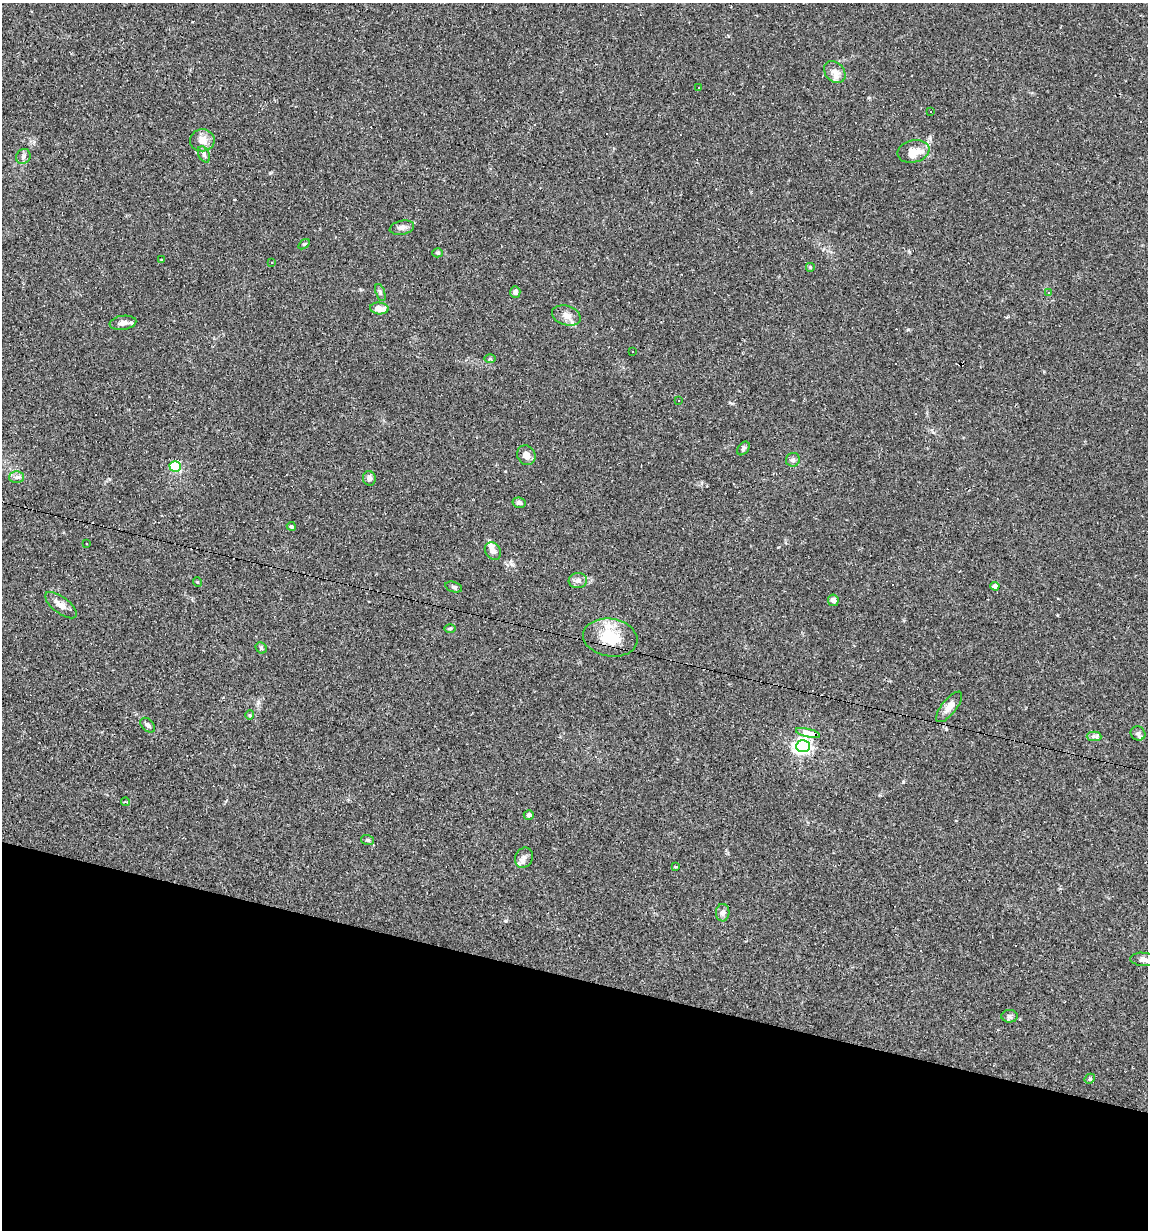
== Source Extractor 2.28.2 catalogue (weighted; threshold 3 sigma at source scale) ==
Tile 15 of 4 x 4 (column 3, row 4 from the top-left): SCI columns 2528-3673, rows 1-1228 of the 4935 x 4911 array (HDU 1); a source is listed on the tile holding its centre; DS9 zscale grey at full resolution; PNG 1150 x 1232 px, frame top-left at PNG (2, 3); each listed source drawn as its Kron ellipse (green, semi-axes under 4 px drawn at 4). Shown black and unused: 21% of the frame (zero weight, under 2 of 3 exposures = <1% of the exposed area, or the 3 px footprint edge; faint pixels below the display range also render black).
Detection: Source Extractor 2.28.2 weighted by HDU 2 'WHT'; one run over the whole footprint, this tile lists its part. Background 0.0551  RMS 0.0043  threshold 0.0196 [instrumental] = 3 sigma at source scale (4.5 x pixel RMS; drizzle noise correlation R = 1.50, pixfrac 1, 0.05/0.05 arcsec/px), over >= 5 px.
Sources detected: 71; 9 cosmic-ray / hot-pixel residue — neither listed nor drawn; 5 inside a brighter listed object's ellipse — not listed separately; the other 57 listed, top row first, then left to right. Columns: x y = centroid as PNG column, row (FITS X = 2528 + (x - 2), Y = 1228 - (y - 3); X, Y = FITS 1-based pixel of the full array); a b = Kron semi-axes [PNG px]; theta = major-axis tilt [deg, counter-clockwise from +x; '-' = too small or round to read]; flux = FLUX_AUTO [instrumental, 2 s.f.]
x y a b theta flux
835 72 12 9 -46 3.4
698 88 2 2 - 0.57
931 111 3 3 - 1.2
202 140 12 11 - 4.3
913 151 16 11 12 4
204 154 8 5 -64 1.2
23 157 8 7 - 1.3
402 228 12 7 13 1.7
304 244 6 3 35 0.48
438 253 5 4 - 0.63
162 260 4 3 - 0.63
272 263 3 2 - 0.59
810 267 5 5 - 0.56
515 292 6 5 - 1.1
380 293 9 4 -70 0.89
1049 293 3 3 - 0.88
379 308 9 6 -5 4.2
566 315 15 9 -17 3.3
123 323 13 7 8 2.5
632 351 3 2 - 0.91
490 359 6 4 0 0.56
678 401 3 2 - 0.37
743 448 7 5 52 0.85
526 455 10 9 - 2.5
793 460 7 6 - 1.1
175 466 6 5 - 31
17 477 7 6 - 1.3
369 478 7 6 - 1.7
519 503 6 5 - 1.2
291 526 4 4 - 0.79
87 544 2 2 - 0.4
493 551 9 7 -54 2.3
578 581 9 7 5 1.9
197 582 5 3 - 0.32
995 586 4 4 - 3
454 587 9 5 -16 0.8
833 600 6 5 - 1.8
61 605 19 8 -38 3.8
450 628 6 4 1 0.54
610 638 27 19 -9 14
261 648 6 5 - 0.61
949 707 18 7 52 3.7
250 715 5 4 - 0.46
148 725 9 5 -44 1.3
808 733 12 4 -14 22
1138 733 7 6 - 1
1094 736 7 5 -1 1.1
803 746 7 6 - 160
126 802 4 3 - 0.54
529 815 5 5 - 1.2
368 840 6 5 - 0.74
524 858 10 8 61 2.1
676 867 4 3 - 0.36
723 913 8 7 - 1.6
1143 959 13 6 -5 2
1009 1016 8 6 0 1
1090 1079 5 4 - 0.68
Overlapping masked pixels (flux is a lower limit): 2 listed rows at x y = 610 638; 808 733
Isophote crosses this tile's border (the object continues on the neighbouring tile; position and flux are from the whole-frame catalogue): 1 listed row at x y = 1143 959
Unlisted compact peaks at least as high as the median listed source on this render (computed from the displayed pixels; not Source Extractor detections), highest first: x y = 903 782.